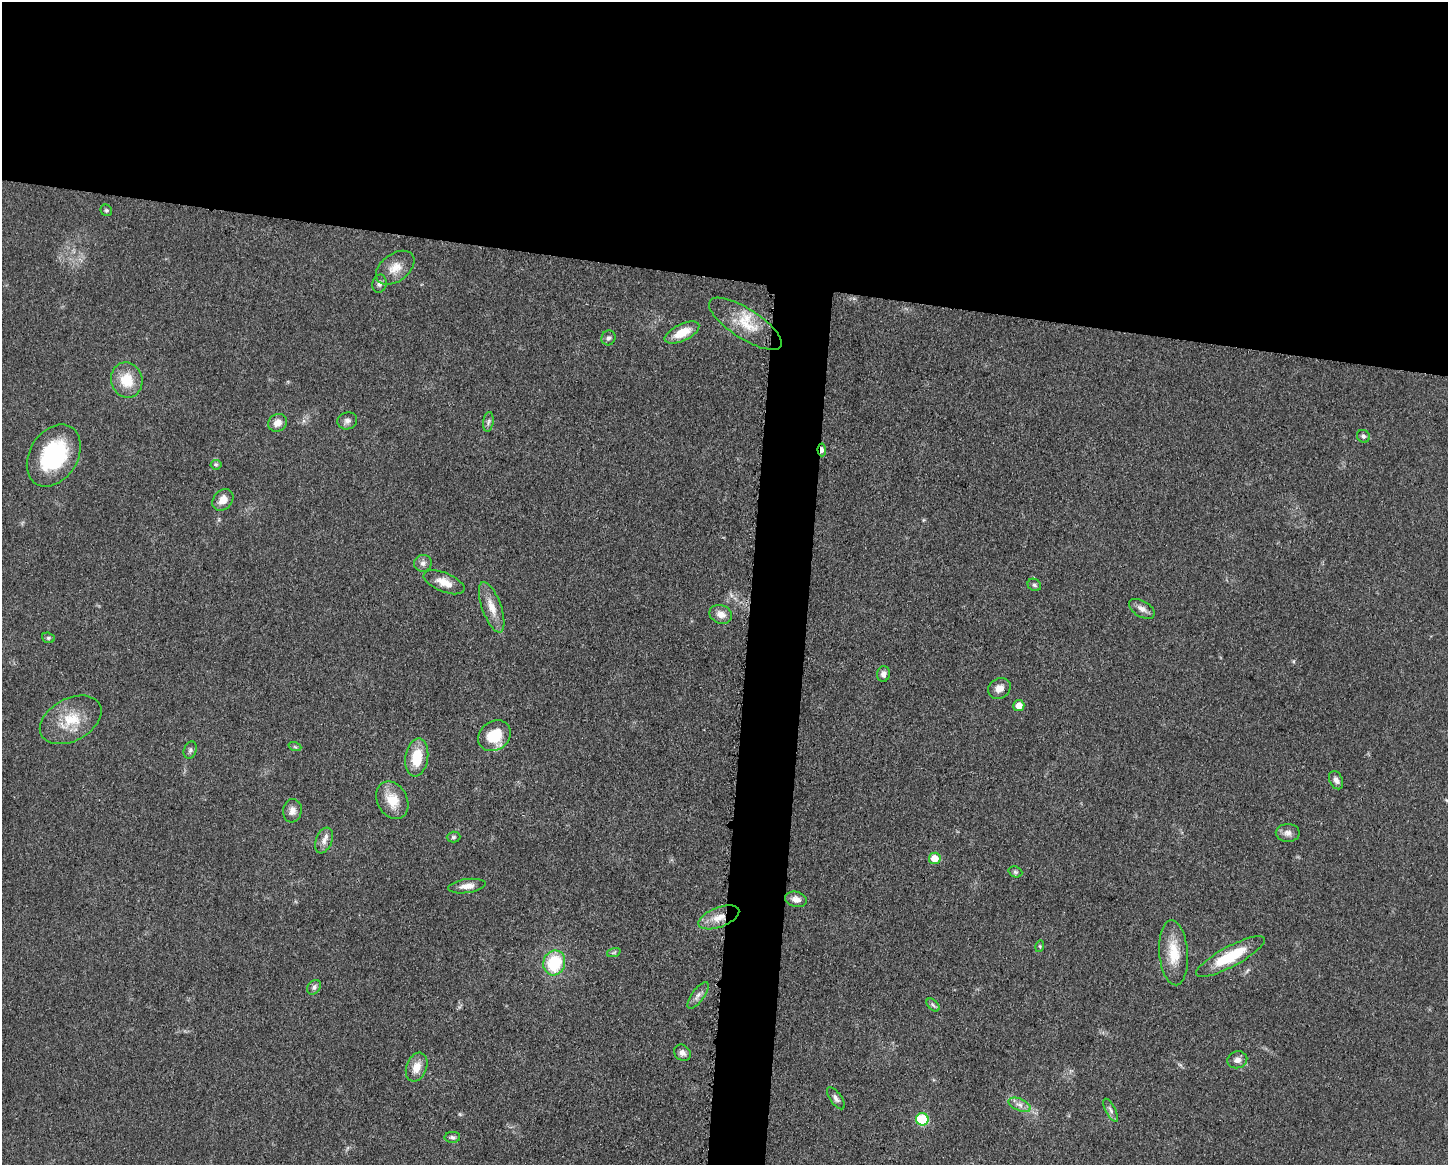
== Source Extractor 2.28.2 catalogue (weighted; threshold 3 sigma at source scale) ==
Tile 2 of 3 x 4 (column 2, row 1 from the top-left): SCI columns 1678-3123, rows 3491-4653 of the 4681 x 4654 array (HDU 1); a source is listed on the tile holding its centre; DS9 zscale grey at full resolution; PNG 1450 x 1167 px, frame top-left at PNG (2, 2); each listed source drawn as its Kron ellipse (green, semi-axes under 4 px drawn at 4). Shown black and unused: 27% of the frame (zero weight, under 3 of 5 exposures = <1% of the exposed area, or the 3 px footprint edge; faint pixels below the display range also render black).
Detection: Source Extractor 2.28.2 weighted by HDU 2 'WHT'; one run over the whole footprint, this tile lists its part. Background 0.0619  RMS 0.0058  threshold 0.0261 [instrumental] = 3 sigma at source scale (4.5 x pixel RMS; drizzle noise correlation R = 1.50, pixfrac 1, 0.05/0.05 arcsec/px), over >= 5 px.
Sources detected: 58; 1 inside a brighter listed object's ellipse — not listed separately; the other 57 listed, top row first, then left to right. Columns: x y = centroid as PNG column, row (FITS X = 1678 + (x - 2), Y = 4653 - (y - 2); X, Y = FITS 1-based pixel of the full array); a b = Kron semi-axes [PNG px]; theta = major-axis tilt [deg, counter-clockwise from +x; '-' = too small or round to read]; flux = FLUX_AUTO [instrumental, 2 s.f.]
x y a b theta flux
106 210 6 5 - 1
395 268 21 14 36 8.5
379 284 9 7 78 2
745 324 42 15 -33 16
682 333 19 8 26 11
608 338 7 7 - 1.6
127 380 18 15 -78 14
347 421 10 8 17 2.4
488 422 10 5 82 1.7
278 423 10 8 33 4.8
1363 436 7 6 - 1.3
822 450 6 4 -88 2.9
54 456 33 24 58 51
216 465 5 5 - 0.9
223 500 12 9 49 5.5
423 563 9 8 - 2.5
444 582 22 9 -22 7.7
1034 585 7 6 - 1.4
492 607 26 9 -70 8.3
1142 609 14 8 -31 3.4
721 614 11 9 -21 4.8
48 638 6 5 - 0.95
884 674 8 6 80 2.7
999 688 12 9 31 4.1
1019 706 5 5 - 5.9
71 720 33 21 28 19
494 736 17 14 35 17
295 747 6 4 -19 0.88
190 750 9 6 71 1.6
417 757 19 11 82 16
1336 780 9 6 -65 2.4
392 800 20 15 -62 12
292 811 12 9 82 3.7
1288 833 12 9 0 3.3
453 837 7 5 1 1.1
324 840 13 8 69 3.6
935 858 6 6 - 10
1015 872 7 5 -21 1.1
467 886 19 7 8 4.9
796 899 11 7 -13 3.7
719 917 21 9 21 9.3
1040 946 6 4 73 0.65
614 952 7 4 19 1.1
1174 953 32 14 -85 15
1230 957 38 10 28 25
554 963 12 11 - 30
314 987 8 6 51 1.5
698 995 15 6 54 3
933 1005 8 4 -45 1.3
682 1053 9 7 -39 2.6
1237 1060 10 8 14 3.2
417 1067 15 10 69 7.1
836 1098 13 5 -55 2.1
1020 1105 12 6 -22 3
1111 1110 12 5 -62 1.9
922 1119 6 6 - 30
452 1137 8 5 2 1.5
Overlapping masked pixels (flux is a lower limit): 2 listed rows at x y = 822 450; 719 917